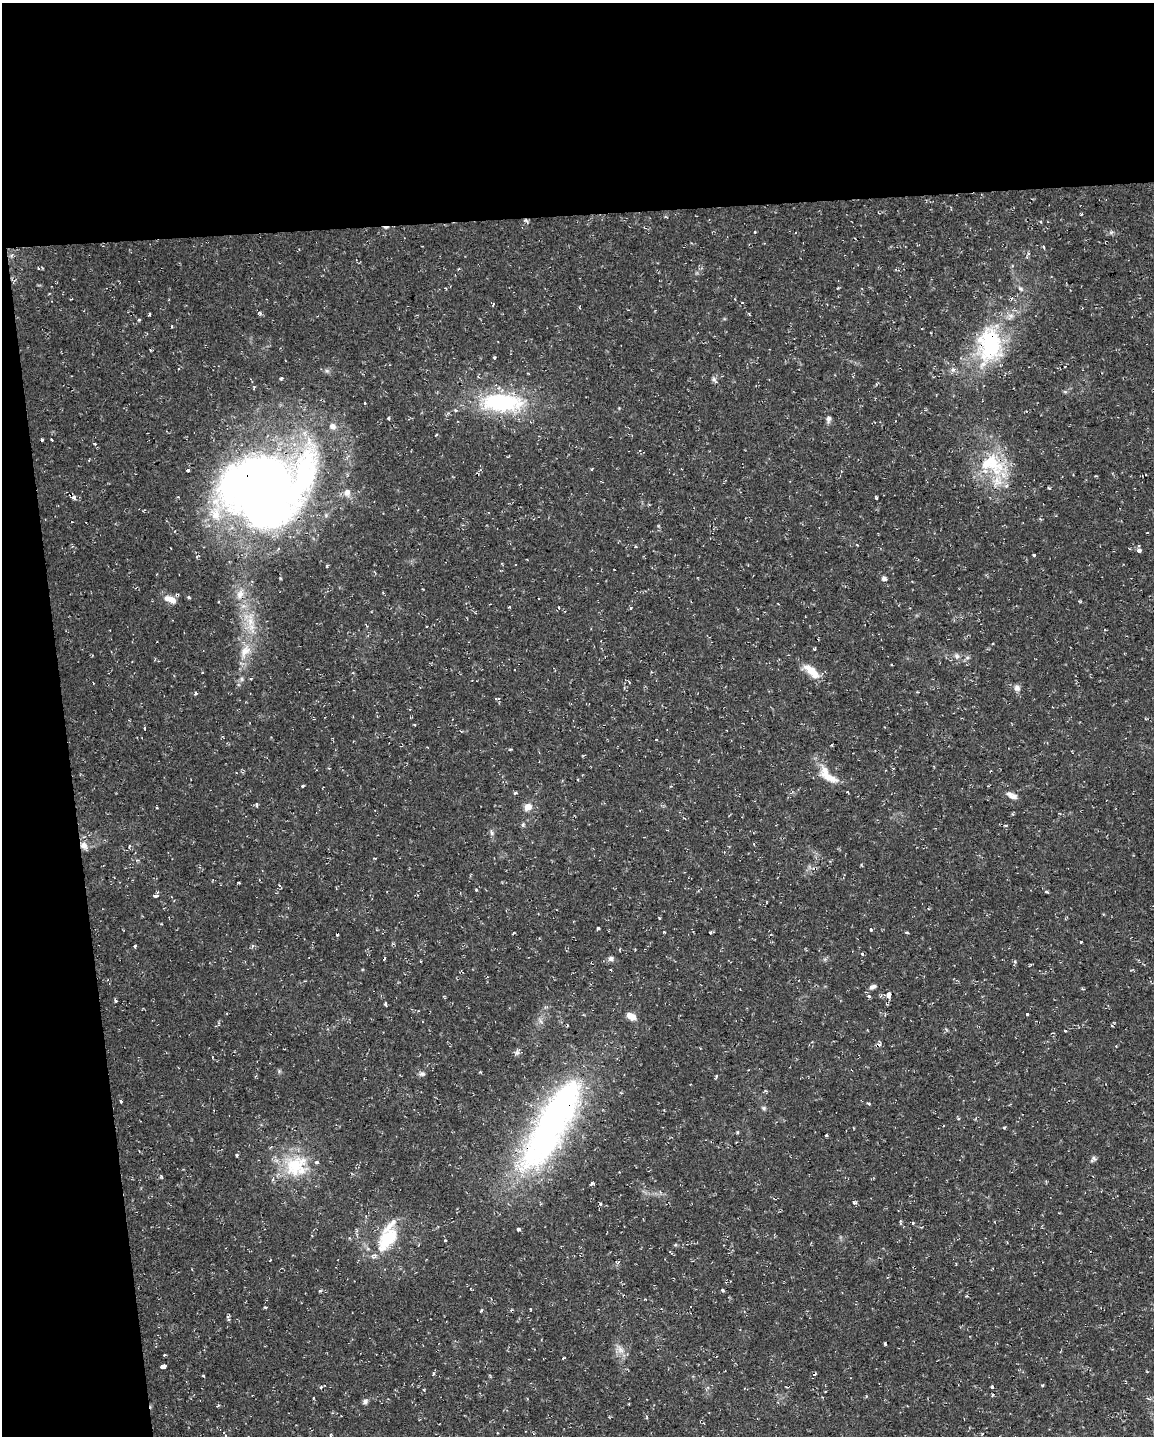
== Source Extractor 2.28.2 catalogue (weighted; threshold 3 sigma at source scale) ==
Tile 1 of 4 x 3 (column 1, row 1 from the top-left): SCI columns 1-1152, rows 2919-4352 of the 4607 x 4367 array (HDU 1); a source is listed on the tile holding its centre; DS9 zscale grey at full resolution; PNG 1156 x 1438 px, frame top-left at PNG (2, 3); no overlay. Shown black and unused: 20% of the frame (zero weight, under 2 of 3 exposures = <1% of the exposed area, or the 3 px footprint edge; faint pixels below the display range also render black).
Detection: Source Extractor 2.28.2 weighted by HDU 2 'WHT'; one run over the whole footprint, this tile lists its part. Background 0.0286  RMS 0.004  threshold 0.018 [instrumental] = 3 sigma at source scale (4.5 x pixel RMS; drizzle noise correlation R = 1.50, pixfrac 1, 0.0396/0.0396 arcsec/px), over >= 5 px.
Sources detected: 149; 3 inside a brighter object's white glare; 15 cosmic-ray / hot-pixel residue — not listed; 6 inside a brighter listed object's ellipse — not listed separately; the other 125 listed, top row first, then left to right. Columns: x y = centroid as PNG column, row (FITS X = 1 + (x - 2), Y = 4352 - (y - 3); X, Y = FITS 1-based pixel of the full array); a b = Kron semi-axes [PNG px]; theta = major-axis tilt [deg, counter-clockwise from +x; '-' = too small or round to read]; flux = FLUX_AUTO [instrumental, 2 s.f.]
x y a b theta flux
1081 214 3 3 - 0.72
1041 222 4 3 - 0.36
1111 232 7 4 19 0.74
1044 247 5 3 - 0.36
11 255 6 4 87 0.71
458 269 3 3 - 0.5
445 288 3 2 - 0.36
1020 289 9 6 -39 1.1
139 320 4 3 - 0.55
172 326 3 2 - 0.46
990 345 51 34 85 42
494 358 4 3 - 0.43
1065 367 2 2 - 0.41
953 370 8 6 88 1.3
281 379 4 3 - 0.56
714 380 10 5 -47 0.98
364 403 3 3 - 1
502 403 53 22 -2 41
828 419 8 6 90 1.4
333 426 10 9 - 2.1
52 439 3 3 - 0.96
95 443 3 3 - 0.72
992 464 47 27 -27 26
592 469 3 3 - 0.98
188 470 4 3 - 2
299 487 229 74 27 240
1049 488 5 3 - 0.39
347 492 11 8 -87 2.4
178 497 3 3 - 0.56
876 498 3 3 - 0.62
1147 533 3 2 - 0.75
1139 550 4 3 - 6.8
1034 555 3 3 - 0.64
884 578 4 4 - 1.7
189 597 5 4 - 0.46
170 599 16 7 -22 4.3
509 607 4 3 - 0.39
559 607 4 3 - 0.57
630 608 3 3 - 2
250 621 29 13 -68 11
814 649 3 3 - 0.53
245 651 22 13 59 7.1
957 656 9 7 -52 1.4
967 657 7 5 68 0.95
811 671 24 9 -42 6.6
241 679 7 4 -89 0.82
1017 688 9 8 - 1.8
918 692 3 2 - 0.32
195 693 3 3 - 2.2
498 698 6 3 8 0.64
145 728 4 3 - 1.6
656 739 2 2 - 0.39
510 749 5 3 - 0.4
828 775 34 13 -42 8.2
515 793 4 3 - 0.63
1012 795 15 7 -26 2.4
157 807 3 2 - 0.41
528 807 9 8 - 3.4
1013 814 4 4 - 0.5
523 825 7 5 70 0.71
1006 825 4 3 - 0.65
492 833 8 5 -63 0.99
84 846 12 8 -44 2.7
129 846 5 3 - 0.55
476 890 4 4 - 0.43
1047 892 4 3 - 0.61
155 895 4 3 - 4.6
659 918 4 2 - 0.44
598 928 3 3 - 1.6
871 930 4 3 - 0.46
664 932 3 3 - 0.44
710 933 3 3 - 0.64
907 933 5 3 - 0.41
1081 942 3 2 - 0.39
135 946 3 3 - 2.3
862 954 4 3 - 0.67
611 959 7 6 - 1.4
873 987 9 6 25 1.5
888 995 4 4 - 4
869 996 6 4 -23 0.68
115 1001 5 3 - 0.47
386 1004 5 3 - 0.56
1027 1014 3 3 - 1.8
631 1016 10 6 -27 4.7
1065 1031 4 2 - 0.31
1053 1033 3 2 - 0.75
879 1044 7 4 48 1
1116 1046 3 3 - 0.38
279 1071 5 5 - 0.57
480 1072 3 3 - 0.34
422 1074 8 6 13 1.1
716 1076 5 3 - 0.57
766 1091 5 3 - 0.49
121 1101 4 3 - 0.41
868 1103 5 4 - 0.6
764 1108 7 6 - 0.77
556 1113 137 35 62 150
853 1128 4 2 - 0.32
1004 1128 4 4 - 0.45
826 1135 3 2 - 0.51
1094 1158 7 4 -46 0.81
295 1166 36 29 34 23
592 1183 4 3 - 0.8
853 1203 6 2 -67 0.5
600 1204 4 3 - 0.47
900 1223 7 3 -78 0.53
519 1229 4 3 - 0.78
388 1238 32 17 54 18
675 1245 5 4 - 0.51
722 1289 3 3 - 2
265 1307 4 2 - 0.68
530 1309 3 2 - 0.28
481 1310 4 3 - 0.6
228 1316 5 4 - 0.87
620 1349 16 8 -56 3
163 1366 5 4 - 5
204 1376 4 2 - 0.53
1043 1385 4 3 - 0.4
321 1387 5 4 - 0.63
992 1387 4 3 - 0.55
866 1396 4 3 - 0.33
313 1398 3 3 - 0.31
365 1401 8 6 66 1.2
218 1405 4 3 - 0.45
646 1417 5 3 - 0.45
Overlapping masked pixels (flux is a lower limit): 5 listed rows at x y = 990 345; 992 464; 299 487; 84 846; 556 1113
Unlisted compact peaks at least as high as the median listed source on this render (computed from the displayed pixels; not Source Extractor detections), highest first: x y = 303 786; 320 1291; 237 1155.